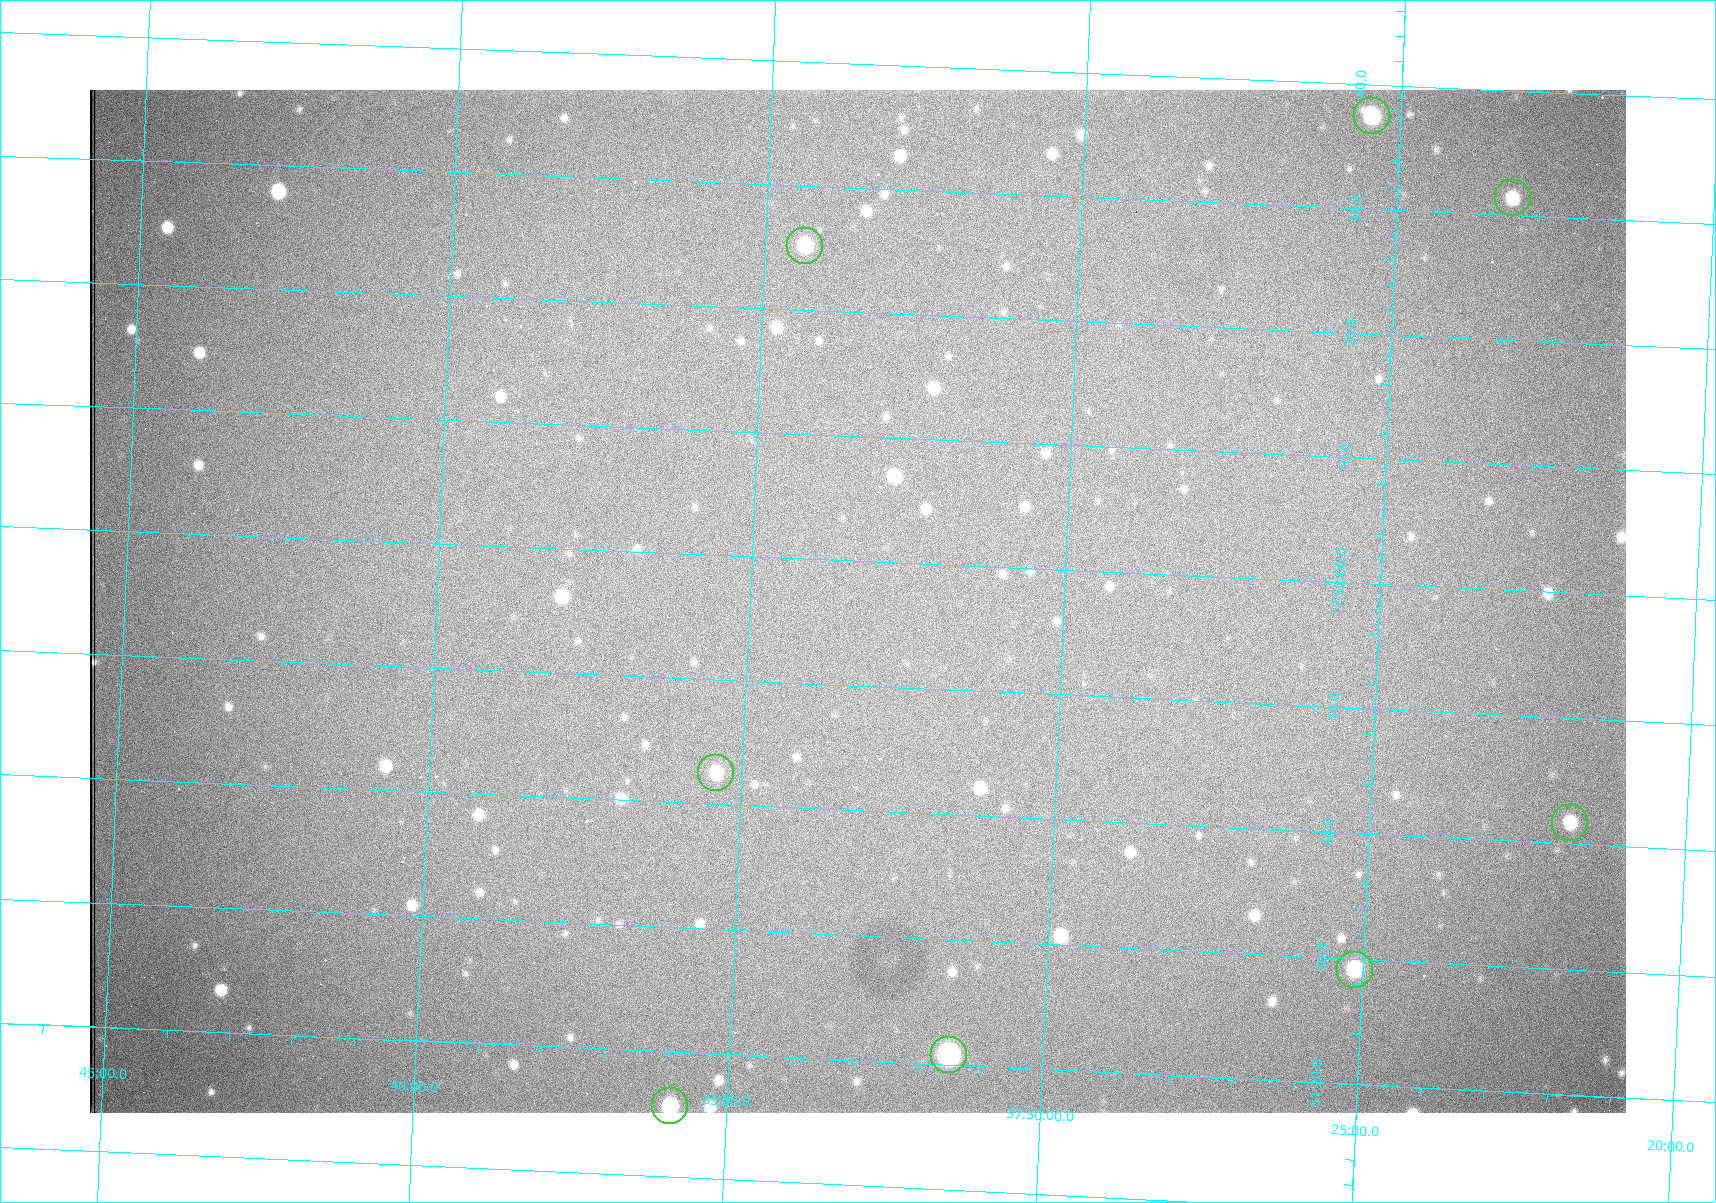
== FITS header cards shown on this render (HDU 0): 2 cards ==
NAXIS1  =                 1536 /fastest changing axis
NAXIS2  =                 1023 /next to fastest changing axis

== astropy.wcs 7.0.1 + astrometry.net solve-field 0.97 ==
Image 1536 x 1023 px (HDU 0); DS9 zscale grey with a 90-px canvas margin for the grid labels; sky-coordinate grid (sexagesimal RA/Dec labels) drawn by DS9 from the SOLVED WCS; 8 Tycho-2 reference stars matched to detected sources circled (green)
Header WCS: RA---TAN/DEC--TAN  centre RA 17:51:57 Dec +37:33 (267.99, +37.55 deg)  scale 0.958 arcsec/px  FOV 24.5' x 16.3'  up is +87 deg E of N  parity flipped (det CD > 0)
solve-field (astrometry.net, Tycho-2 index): VERIFIED the header's WCS against the Tycho-2 star catalogue (8 matches, 0 conflicts) and refined it, rather than solving blind
Solved WCS: RA---TAN-SIP/DEC--TAN-SIP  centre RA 17:51:57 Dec +37:33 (267.99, +37.55 deg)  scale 0.956 arcsec/px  FOV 24.5' x 16.3'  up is +87 deg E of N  parity flipped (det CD > 0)
The solver's refit moves the header's centre by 0.74 arcsec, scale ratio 0.9982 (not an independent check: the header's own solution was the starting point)
Tycho-2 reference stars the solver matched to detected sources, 8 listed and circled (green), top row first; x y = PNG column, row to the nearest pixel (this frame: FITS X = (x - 90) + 1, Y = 1023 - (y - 90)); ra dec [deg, ICRS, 3 dp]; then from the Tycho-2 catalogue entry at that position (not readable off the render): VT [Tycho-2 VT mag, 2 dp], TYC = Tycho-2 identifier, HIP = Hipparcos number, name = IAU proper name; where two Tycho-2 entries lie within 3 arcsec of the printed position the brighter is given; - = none
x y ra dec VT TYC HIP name
1372 116 268.156 +37.424 11.25 2620-712-1 - -
1513 198 268.131 +37.386 12.62 2620-526-1 - -
805 246 268.105 +37.573 11.82 3089-995-1 - -
716 773 267.927 +37.590 11.84 3089-1137-1 - -
1570 823 267.924 +37.364 11.94 2620-391-1 - -
1355 970 267.871 +37.419 11.35 2620-812-1 - -
949 1055 267.836 +37.525 9.96 3089-889-1 - -
670 1106 267.815 +37.598 11.54 3089-1081-1 - -